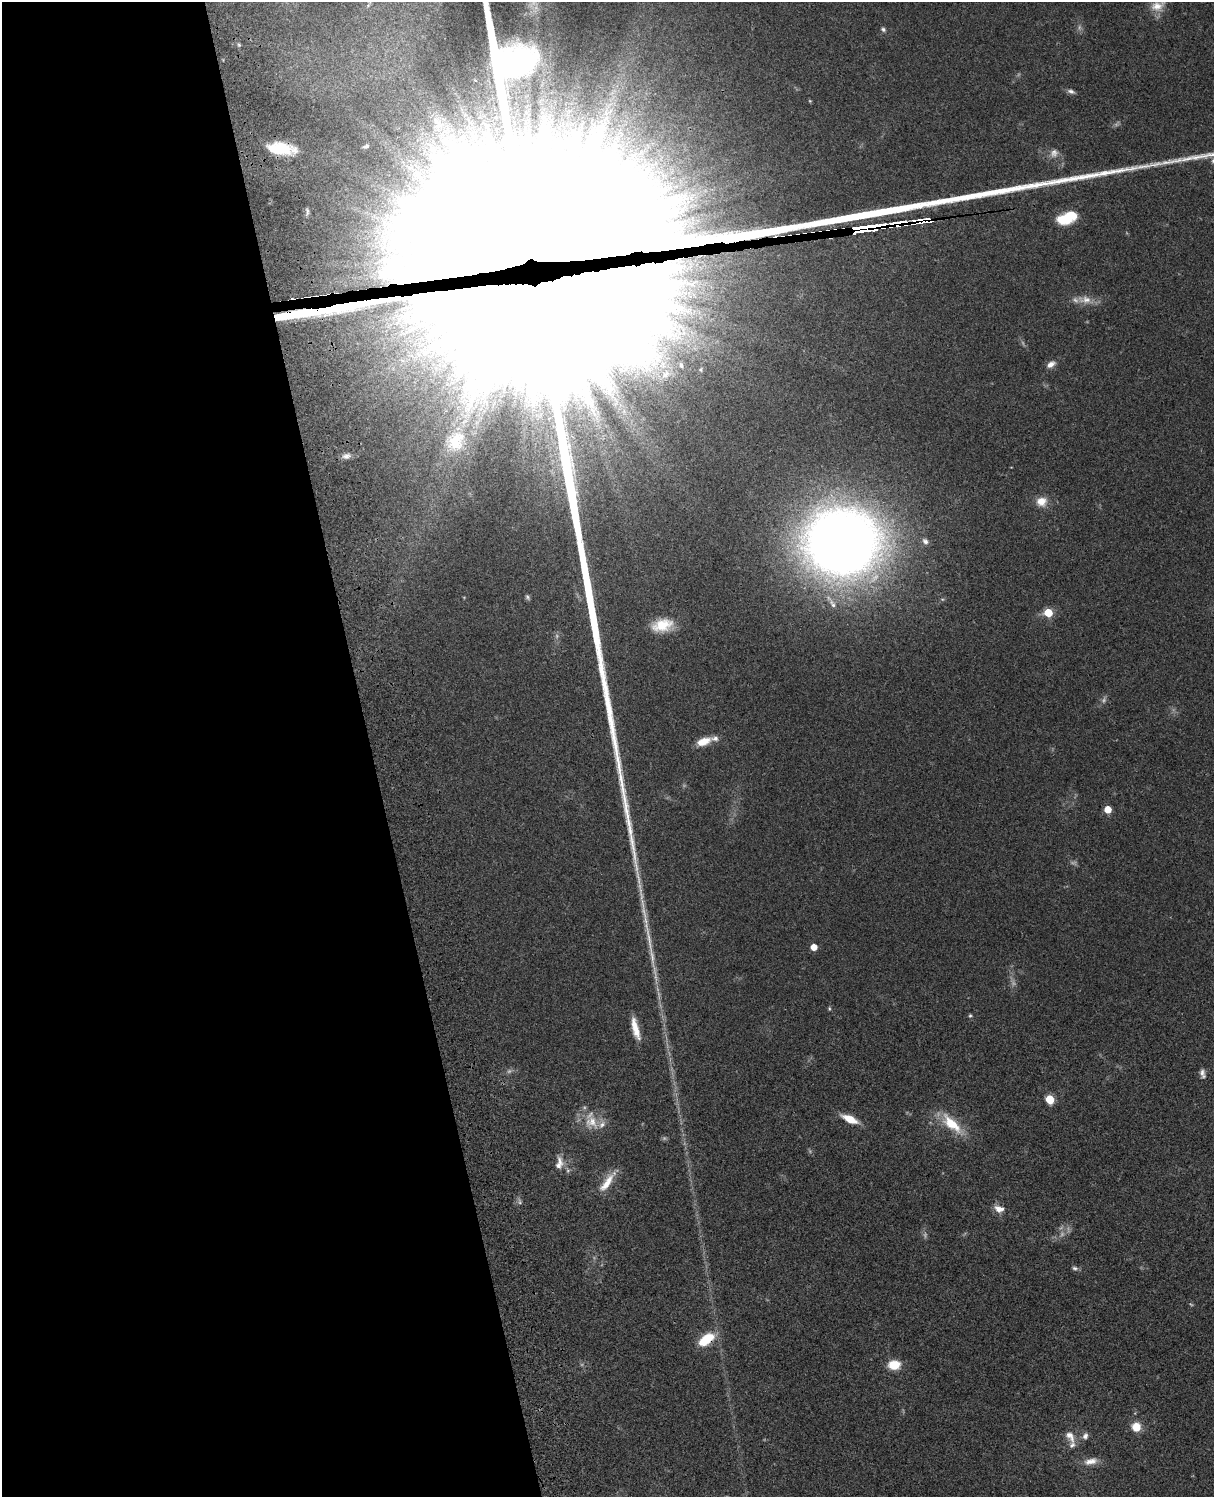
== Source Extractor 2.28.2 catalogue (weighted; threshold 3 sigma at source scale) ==
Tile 5 of 4 x 3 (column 1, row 2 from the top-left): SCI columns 121-1332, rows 1773-3267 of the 5087 x 4926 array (HDU 1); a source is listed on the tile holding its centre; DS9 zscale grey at full resolution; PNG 1216 x 1499 px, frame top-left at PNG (2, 2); no overlay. Shown black and unused: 31% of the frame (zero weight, under 3 of 4 exposures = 6% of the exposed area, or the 3 px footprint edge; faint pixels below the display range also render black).
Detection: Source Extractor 2.28.2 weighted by HDU 2 'WHT'; one run over the whole footprint, this tile lists its part. Background 0.0806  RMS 0.0058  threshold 0.0262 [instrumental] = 3 sigma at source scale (4.5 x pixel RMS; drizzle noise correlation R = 1.50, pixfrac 1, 0.05/0.05 arcsec/px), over >= 5 px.
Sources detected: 72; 13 too faint to see at this stretch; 4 inside a brighter object's white glare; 2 cosmic-ray / hot-pixel residue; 1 long thin detection or spike segment (spike, bleed or trail) — not listed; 4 inside a brighter listed object's ellipse — not listed separately; the other 48 listed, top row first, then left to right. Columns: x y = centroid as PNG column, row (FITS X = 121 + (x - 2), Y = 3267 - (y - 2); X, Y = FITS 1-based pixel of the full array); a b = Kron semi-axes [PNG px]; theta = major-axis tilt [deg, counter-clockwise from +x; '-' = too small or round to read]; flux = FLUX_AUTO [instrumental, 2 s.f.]
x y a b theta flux
1157 6 22 14 18 8.6
883 29 6 5 - 1.3
239 45 5 5 - 0.87
1071 91 10 5 -20 1.9
438 123 21 10 -62 9.7
366 146 8 5 23 1.4
281 149 26 10 -5 23
1054 153 13 11 59 4.2
307 211 11 4 -80 1.6
1063 220 16 10 -3 16
922 221 24 4 7 140
896 225 11 4 7 92
868 228 24 5 6 2400
1085 300 21 11 -3 7.2
541 304 129 100 -70 34000
1051 364 11 7 33 3.5
681 365 8 5 -67 1.3
665 374 14 9 39 6.3
455 441 33 26 60 26
346 456 11 7 14 2.6
1041 501 12 11 - 7.2
925 541 9 7 -49 2.1
842 542 49 44 -3 870
527 597 7 5 -53 1.1
832 604 15 7 -62 3.2
1048 613 5 5 - 19
662 625 26 15 12 15
703 741 17 8 19 8.8
1108 809 5 5 - 11
814 947 5 5 - 7.2
829 1009 6 4 -72 0.71
970 1016 5 4 - 0.81
635 1028 26 7 -75 9.1
1202 1073 11 6 -79 2.5
1050 1099 5 5 - 25
850 1119 16 6 -24 11
591 1122 22 19 -56 13
952 1124 32 12 -43 19
559 1163 19 10 83 5.7
607 1182 33 9 54 9.8
999 1209 13 8 -15 4.8
1075 1268 8 5 -11 1.4
706 1339 20 10 35 16
894 1365 12 9 4 12
1136 1427 9 9 - 9.1
1070 1436 19 10 -58 5.4
1085 1436 9 7 73 2.3
1091 1461 19 9 13 5.4
Overlapping masked pixels (flux is a lower limit): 6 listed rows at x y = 281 149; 922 221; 896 225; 868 228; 541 304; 706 1339